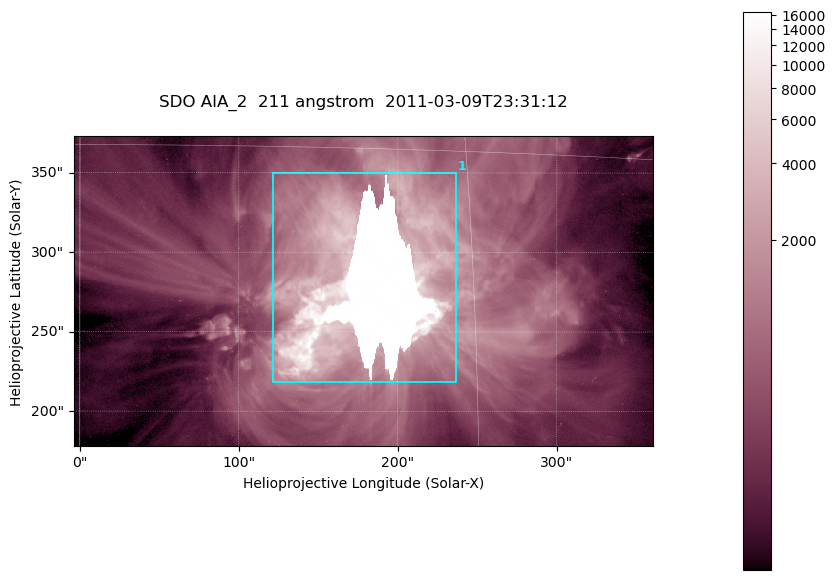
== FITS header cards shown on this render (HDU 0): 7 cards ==
TELESCOP= 'SDO     '           /
INSTRUME= 'AIA_2   '           /
WAVELNTH=                  211 /
WAVEUNIT= 'angstrom'           /
DATE-OBS= '2011-03-09T23:31:12.62' /
CTYPE1  = 'HPLN-TAN'           /
CTYPE2  = 'HPLT-TAN'           /

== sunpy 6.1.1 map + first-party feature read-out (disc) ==
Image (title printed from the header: SDO AIA_2  211 angstrom  2011-03-09T23:31:12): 606 x 324 px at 0.601 arcsec/px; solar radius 967 arcsec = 1609 px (partial field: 2.4% of the solar disc is inside the frame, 100% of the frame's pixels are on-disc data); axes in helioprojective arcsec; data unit not stated in the header (colour bar unlabelled)
Pointing: header CRPIX1/2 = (2040.79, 2040.71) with CRVAL1/2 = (0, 0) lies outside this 606 x 324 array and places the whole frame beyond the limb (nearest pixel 1.39 R_sun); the SolarSoft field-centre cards XCEN/YCEN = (178.3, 275.7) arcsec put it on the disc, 1861 arcsec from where CRPIX/CRVAL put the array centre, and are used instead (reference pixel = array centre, CRVAL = XCEN/YCEN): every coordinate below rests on XCEN/YCEN
Orientation: roll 0.0564 deg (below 1 deg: not rotated)
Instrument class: DISC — disc imager (sunpy class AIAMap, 211 A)
Bright regions (active regions / flare kernels): reference = the on-disc median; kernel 5 px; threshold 5 sigma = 2145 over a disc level ~503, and >= 1.15x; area >= 196 px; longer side >= 4 px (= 2.4 arcsec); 1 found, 1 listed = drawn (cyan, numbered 1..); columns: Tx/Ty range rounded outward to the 2 arcsec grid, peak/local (2 s.f.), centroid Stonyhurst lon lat
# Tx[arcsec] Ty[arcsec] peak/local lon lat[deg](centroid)
1 122..238 218..350 33 +11 +10